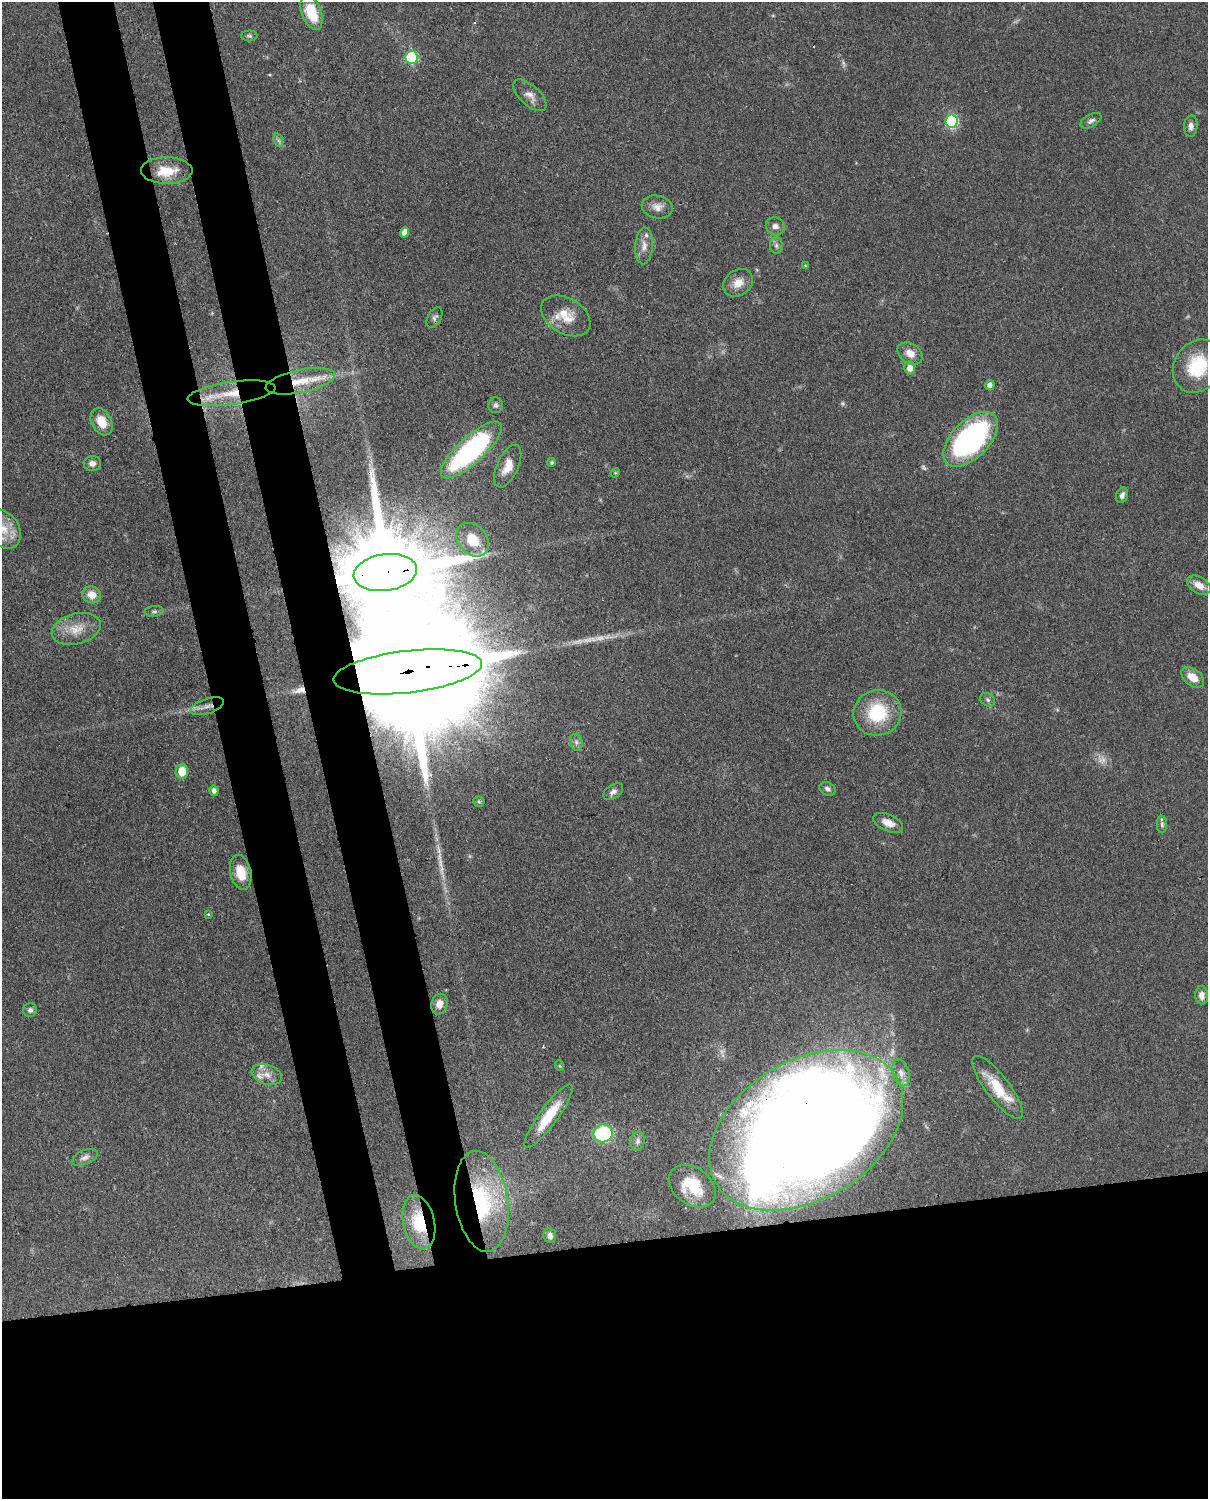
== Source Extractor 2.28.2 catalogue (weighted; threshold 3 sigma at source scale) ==
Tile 11 of 4 x 3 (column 3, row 3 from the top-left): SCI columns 2499-3704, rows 263-1759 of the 4999 x 4902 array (HDU 1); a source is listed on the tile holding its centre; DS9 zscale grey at full resolution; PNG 1210 x 1501 px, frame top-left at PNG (2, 2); each listed source drawn as its Kron ellipse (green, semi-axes under 4 px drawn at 4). Shown black and unused: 25% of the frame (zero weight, under 3 of 4 exposures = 7% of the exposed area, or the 3 px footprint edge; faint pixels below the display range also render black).
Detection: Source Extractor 2.28.2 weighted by HDU 2 'WHT'; one run over the whole footprint, this tile lists its part. Background 0.087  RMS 0.0039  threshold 0.0175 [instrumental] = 3 sigma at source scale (4.5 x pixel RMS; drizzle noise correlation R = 1.50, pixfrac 1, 0.05/0.05 arcsec/px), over >= 5 px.
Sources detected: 78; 2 too faint to see at this stretch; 1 inside a brighter object's white glare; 1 long thin detection or spike segment (spike, bleed or trail) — neither listed nor drawn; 3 inside a brighter listed object's ellipse — not listed separately; the other 71 listed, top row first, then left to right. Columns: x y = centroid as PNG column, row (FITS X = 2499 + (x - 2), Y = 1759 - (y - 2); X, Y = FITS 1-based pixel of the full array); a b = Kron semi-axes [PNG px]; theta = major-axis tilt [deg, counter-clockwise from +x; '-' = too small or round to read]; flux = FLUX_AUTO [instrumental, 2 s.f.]
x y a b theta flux
311 12 18 10 -69 14
249 36 8 5 -1 0.79
411 57 6 6 - 32
530 95 21 10 -43 3.5
951 121 6 6 - 50
1091 121 11 6 29 1.3
1191 126 10 6 87 1.9
278 140 7 4 -71 0.9
167 171 26 13 -1 8.8
657 207 15 11 -11 3.4
775 226 10 8 -28 2.2
404 232 5 4 - 2.2
776 245 8 6 90 1.2
644 246 18 9 86 3.3
806 266 4 4 - 0.47
738 283 16 12 37 4.7
566 316 27 17 -31 9.1
435 318 11 6 61 1.2
910 353 13 10 -35 3.9
1198 366 28 23 56 21
910 368 6 5 - 3.4
300 381 35 11 12 12
990 385 5 5 - 1.8
231 393 44 11 8 14
496 405 8 7 - 1.2
102 422 14 10 -62 7
971 439 34 18 46 78
471 450 39 13 42 70
552 462 4 4 - 0.7
92 463 8 7 - 2.2
508 466 23 10 66 5.9
615 473 5 4 - 0.4
1122 495 8 5 71 1.4
4 529 21 15 -56 9.1
473 540 19 14 -49 12
385 572 32 18 8 11000
1199 585 13 8 -32 4.1
92 595 9 8 - 4.3
154 611 9 5 5 0.92
76 629 25 15 15 8
408 672 75 21 7 34000
1193 677 13 8 -38 4.7
988 700 8 6 -34 1.1
207 706 17 7 19 3.6
877 713 24 22 16 21
576 742 8 6 -78 1.3
182 771 7 6 - 7.1
828 789 8 6 -29 1.3
214 791 5 4 - 1.5
613 792 11 7 34 1.7
479 802 6 5 - 0.59
888 823 16 8 -23 4.1
1162 825 9 5 -89 0.95
241 872 18 10 -77 7.8
208 914 4 3 - 0.35
1202 995 9 6 -85 2.4
439 1004 10 8 75 3.1
30 1010 7 7 - 1.2
560 1066 5 3 - 0.32
901 1073 14 8 -72 2.8
267 1075 15 9 -19 3.4
998 1087 38 12 -53 14
548 1116 38 9 54 13
806 1130 105 69 31 1100
603 1133 9 9 - 31
638 1141 10 7 79 1.6
85 1157 14 7 23 1.9
692 1186 26 18 -36 15
481 1201 51 26 -81 44
419 1222 27 15 -77 15
550 1236 7 6 - 1.7
Overlapping masked pixels (flux is a lower limit): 8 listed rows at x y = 300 381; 231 393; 385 572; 408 672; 207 706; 806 1130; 481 1201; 419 1222
Isophote crosses this tile's border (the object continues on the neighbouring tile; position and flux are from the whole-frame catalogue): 2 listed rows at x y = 1198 366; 4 529